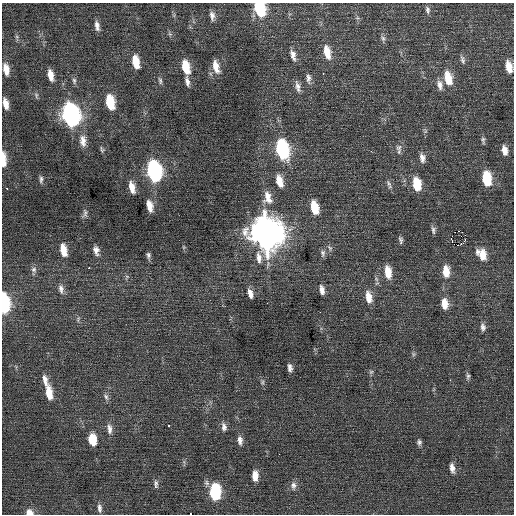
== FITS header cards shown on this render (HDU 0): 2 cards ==
NAXIS1  =                  512 / Axis length
NAXIS2  =                  512 / Axis length

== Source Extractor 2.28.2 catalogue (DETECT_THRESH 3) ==
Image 512 x 512 px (HDU 0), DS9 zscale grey, 1 PNG px = 1 image px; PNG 516 x 516 px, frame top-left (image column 1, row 512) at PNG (2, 3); no overlay
Background 0.0335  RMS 0.69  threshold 2.07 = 3 sigma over >= 5 px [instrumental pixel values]
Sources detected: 105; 1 with non-positive FLUX_AUTO (blend fragments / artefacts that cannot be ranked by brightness) is not listed; the other 104 listed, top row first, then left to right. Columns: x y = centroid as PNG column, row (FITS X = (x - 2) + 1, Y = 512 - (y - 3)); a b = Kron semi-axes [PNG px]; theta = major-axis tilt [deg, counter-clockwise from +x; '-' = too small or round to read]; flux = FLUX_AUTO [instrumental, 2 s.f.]
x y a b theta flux
259 8 12 7 -70 3200
427 10 10 6 -76 130
212 16 12 6 -85 240
97 26 12 5 -78 240
170 34 6 5 - 89
17 37 7 4 -72 84
383 38 8 6 -73 130
327 52 15 7 -77 710
293 55 13 6 -75 270
462 60 12 6 -73 150
136 62 12 6 -78 880
186 67 14 7 -76 1000
216 67 15 7 -75 540
509 67 12 6 -78 590
6 69 12 6 -80 470
323 73 3 2 - 57
51 75 11 5 -77 450
308 78 13 6 -88 200
448 78 16 9 -76 970
74 81 9 6 -83 120
160 81 10 5 -79 110
187 81 12 5 -79 220
440 85 14 8 -75 300
298 86 16 6 -77 250
36 95 8 5 -73 96
110 102 13 7 -78 1600
6 104 10 5 -78 400
70 115 14 9 -77 18000
483 140 9 5 -79 110
83 141 16 9 -84 400
399 148 11 9 -84 220
102 149 9 5 -80 86
282 149 14 8 -75 5800
504 150 11 6 -78 360
422 158 12 7 -81 270
2 159 14 6 78 540
3 163 7 6 - 310
154 171 14 8 -78 10000
41 179 10 5 89 130
487 179 12 7 -84 1800
279 181 14 7 -75 590
389 184 14 5 -69 140
417 184 12 7 -80 1300
132 187 12 6 -75 440
7 189 3 2 - 120
268 197 19 11 -77 620
149 206 12 6 -77 460
314 208 12 7 -76 1100
85 213 13 6 88 160
433 230 10 6 -85 140
458 231 3 2 - 3200
266 233 16 12 -77 91000
465 235 3 2 - 95
461 236 2 2 - 23
400 240 9 5 -81 120
465 240 3 2 - 45
461 244 3 2 - 58
458 245 3 2 - 1000
183 247 6 4 -71 54
330 248 9 5 -56 110
63 250 13 6 -78 650
96 250 12 7 -77 250
323 253 11 6 -89 150
482 254 13 9 -56 670
148 255 8 6 -81 120
259 258 16 7 -84 360
89 268 3 2 - 540
34 269 8 8 - 160
446 271 13 8 -86 660
388 272 14 7 -81 720
127 277 6 5 - 81
61 289 13 7 -83 230
322 290 9 5 -78 250
250 293 10 6 -74 310
368 297 14 7 -79 530
4 303 14 7 -87 3800
267 303 2 2 - 21
444 304 12 8 -85 560
320 312 2 2 - 93
78 319 9 4 73 86
483 327 11 6 -86 180
413 354 7 4 -90 76
290 368 9 5 -81 190
371 372 7 5 43 82
468 376 10 5 -90 110
45 380 15 6 -79 320
262 382 6 4 62 81
49 393 17 7 -81 710
106 397 10 6 -61 150
168 426 3 3 - 190
224 427 11 7 -81 220
109 429 14 7 -85 270
93 439 12 8 -80 760
240 440 11 6 -84 240
419 442 6 5 - 120
452 468 11 5 -80 260
255 476 11 6 -90 460
207 483 10 6 -80 140
156 484 11 6 -83 150
293 486 11 8 -84 220
215 492 12 8 89 3400
99 508 11 5 -83 180
29 512 9 7 -9 320
190 514 3 2 - 370
At the frame edge (FLAGS 8, measured only in part): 6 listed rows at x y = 259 8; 2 159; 3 163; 4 303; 29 512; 190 514
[1 non-positive-flux detection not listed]